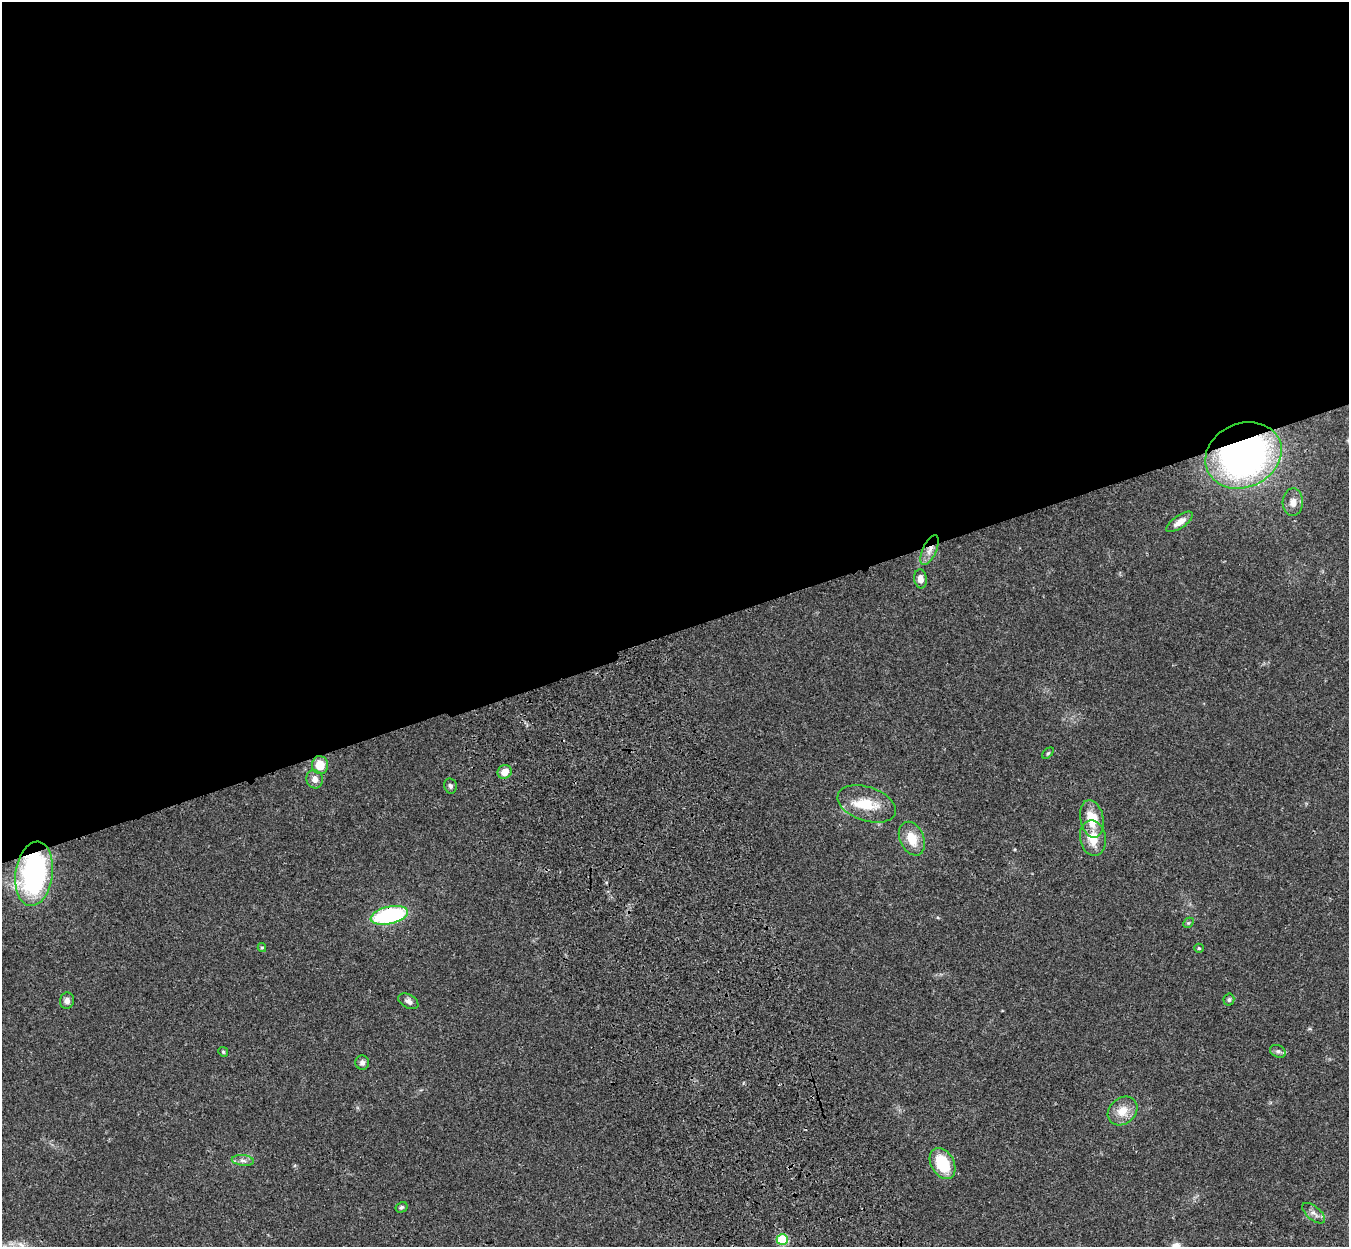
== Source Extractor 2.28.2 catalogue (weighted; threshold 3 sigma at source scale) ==
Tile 2 of 4 x 4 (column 2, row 1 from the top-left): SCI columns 1465-2811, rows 4060-5304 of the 5621 x 5509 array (HDU 1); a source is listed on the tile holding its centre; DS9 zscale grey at full resolution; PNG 1351 x 1249 px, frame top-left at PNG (2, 2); each listed source drawn as its Kron ellipse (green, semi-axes under 4 px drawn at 4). Shown black and unused: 51% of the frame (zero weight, under 3 of 4 exposures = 6% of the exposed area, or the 3 px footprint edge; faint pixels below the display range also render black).
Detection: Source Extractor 2.28.2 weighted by HDU 2 'WHT'; one run over the whole footprint, this tile lists its part. Background 0.0467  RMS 0.0051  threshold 0.0232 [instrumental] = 3 sigma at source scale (4.5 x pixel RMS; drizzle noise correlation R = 1.50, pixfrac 1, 0.05/0.05 arcsec/px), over >= 5 px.
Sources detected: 32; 1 inside a brighter listed object's ellipse — not listed separately; the other 31 listed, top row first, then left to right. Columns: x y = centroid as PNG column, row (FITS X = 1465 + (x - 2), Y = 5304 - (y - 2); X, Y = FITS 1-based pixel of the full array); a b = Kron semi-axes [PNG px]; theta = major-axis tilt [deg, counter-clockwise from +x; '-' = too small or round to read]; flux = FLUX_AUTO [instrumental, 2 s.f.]
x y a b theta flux
1243 455 39 32 24 190
1293 502 14 10 86 3.8
1180 522 15 6 34 3.9
929 550 16 6 64 3.9
920 579 9 6 -82 3.1
1048 753 7 4 45 0.7
320 765 9 8 - 8.5
505 772 7 6 - 5.2
315 779 9 8 - 3.3
450 786 7 6 - 1.3
867 804 30 17 -18 14
1092 819 19 11 -79 12
1093 838 18 13 -79 9
912 839 17 12 -65 9.1
34 874 32 18 82 110
389 915 19 8 13 54
1188 923 6 4 43 0.64
262 947 4 4 - 0.59
1199 948 4 4 - 0.73
1229 1000 6 5 - 0.98
67 1001 8 7 - 2.3
408 1001 11 6 -28 2
1278 1051 8 6 -27 1.4
223 1052 5 4 - 0.6
362 1063 7 7 - 1.8
1122 1111 16 13 40 7.6
243 1160 11 5 -5 1.9
943 1164 17 11 -60 18
402 1207 6 5 - 0.87
1314 1213 14 6 -40 2.5
782 1239 6 5 - 29
Overlapping masked pixels (flux is a lower limit): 4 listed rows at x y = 1243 455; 929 550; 34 874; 389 915